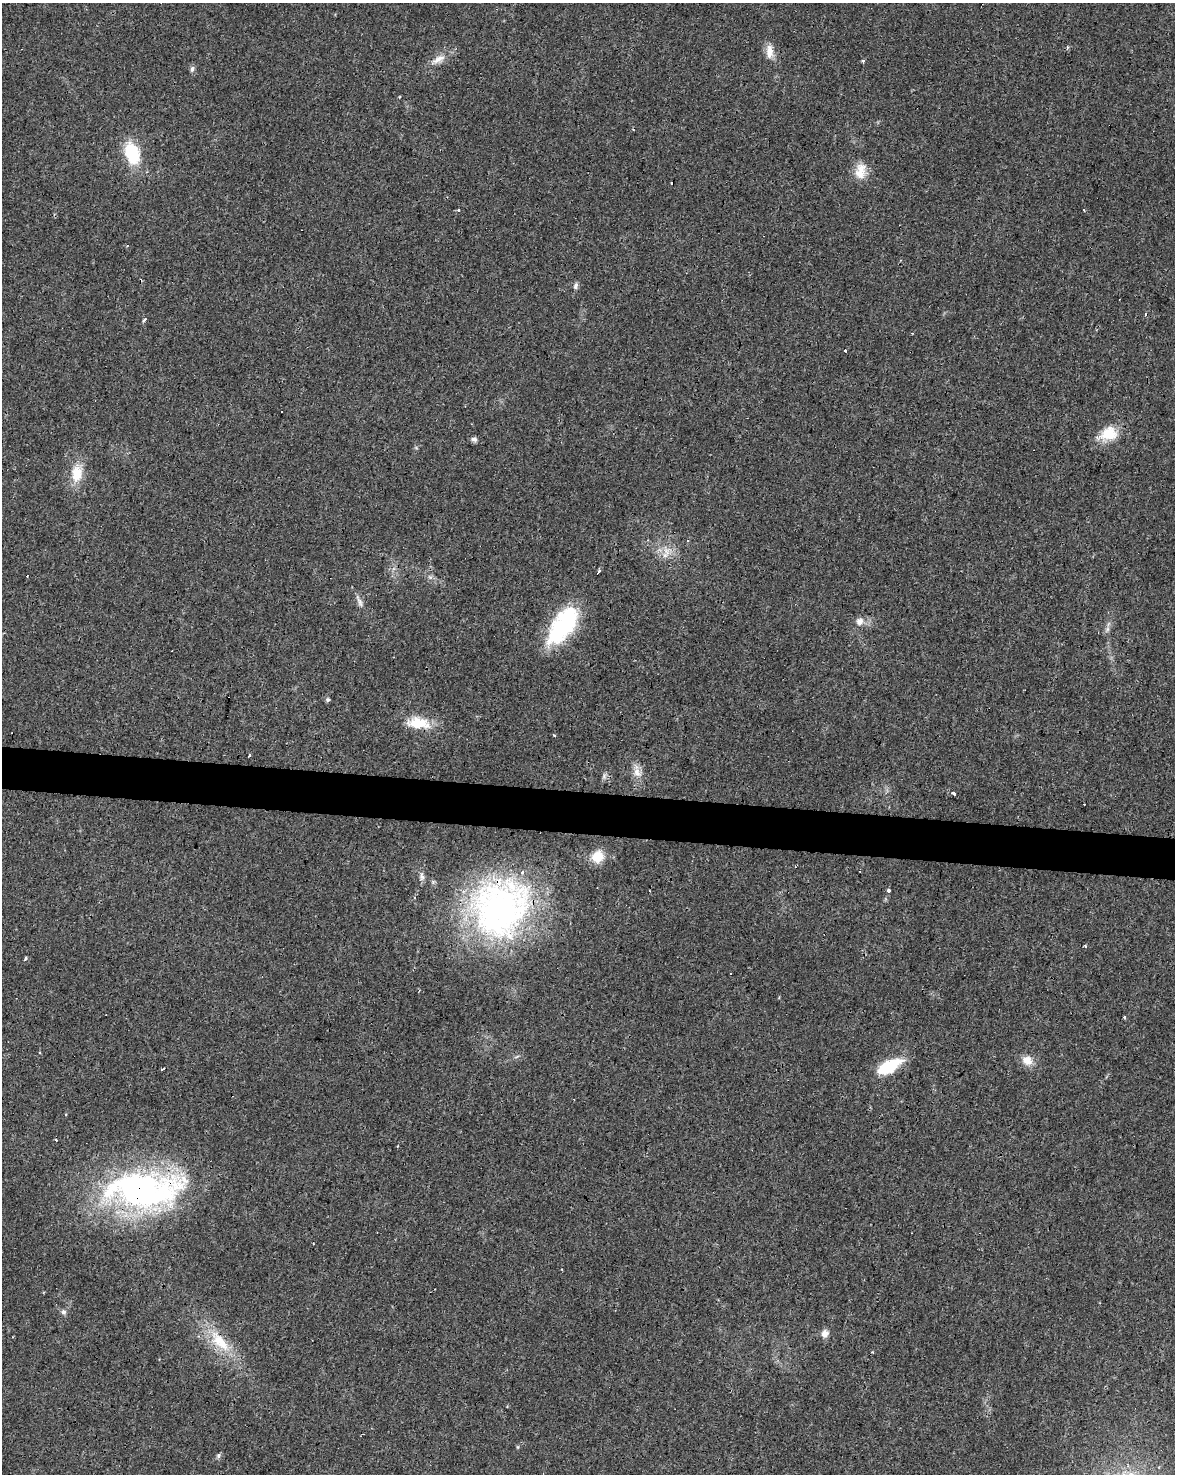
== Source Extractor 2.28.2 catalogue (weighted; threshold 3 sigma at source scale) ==
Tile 7 of 4 x 3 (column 3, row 2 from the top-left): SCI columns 2351-3523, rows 1753-3224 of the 4696 x 4918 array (HDU 1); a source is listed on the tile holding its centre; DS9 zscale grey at full resolution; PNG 1177 x 1476 px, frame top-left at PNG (2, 3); no overlay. Shown black and unused: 3% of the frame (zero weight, under 3 of 4 exposures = <1% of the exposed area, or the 3 px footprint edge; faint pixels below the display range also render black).
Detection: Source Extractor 2.28.2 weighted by HDU 2 'WHT'; one run over the whole footprint, this tile lists its part. Background 0.0248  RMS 0.0034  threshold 0.0151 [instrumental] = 3 sigma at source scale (4.5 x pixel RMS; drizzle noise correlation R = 1.50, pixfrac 1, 0.0396/0.0396 arcsec/px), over >= 5 px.
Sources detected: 61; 11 cosmic-ray / hot-pixel residue — not listed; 1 inside a brighter listed object's ellipse — not listed separately; the other 49 listed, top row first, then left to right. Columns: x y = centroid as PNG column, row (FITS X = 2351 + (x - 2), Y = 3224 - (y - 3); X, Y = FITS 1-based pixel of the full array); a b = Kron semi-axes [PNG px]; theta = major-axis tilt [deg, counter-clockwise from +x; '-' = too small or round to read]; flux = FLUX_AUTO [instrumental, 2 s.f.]
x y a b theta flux
1068 47 5 3 - 0.42
769 51 20 9 -88 3.5
439 59 18 9 33 3.4
863 61 4 3 - 0.5
192 69 8 5 72 0.9
132 153 24 15 -72 15
860 171 22 14 78 5.4
459 210 3 3 - 2
1083 210 3 3 - 2.7
576 286 8 6 77 1.1
144 320 3 3 - 1.9
845 351 3 3 - 0.62
1108 434 23 15 19 8.8
474 439 9 6 -24 1
77 474 22 13 83 7.4
688 541 4 3 - 0.54
666 551 13 8 -54 3.1
598 572 5 3 - 3.3
359 601 20 6 -66 1.8
859 621 10 8 46 2.1
563 625 48 21 54 32
1107 629 7 4 89 0.77
328 700 5 5 - 0.75
418 723 31 14 -6 9
554 735 3 3 - 0.76
249 755 3 3 - 0.93
636 772 16 6 83 2.6
604 776 9 6 82 0.93
953 794 3 3 - 9.6
1084 804 2 2 - 0.21
597 857 15 13 47 5.9
422 876 14 6 -86 1.3
888 890 3 3 - 9.7
500 908 72 64 50 110
1085 946 4 2 - 0.52
25 959 4 3 - 2.6
1124 1017 3 3 - 0.76
40 1052 3 3 - 0.48
517 1057 9 3 21 0.52
1027 1060 14 11 -27 3.7
889 1066 25 12 29 15
163 1069 6 2 26 0.4
56 1140 3 2 - 0.51
397 1146 3 3 - 0.27
144 1190 98 44 1 110
64 1312 7 6 - 0.96
825 1334 10 9 - 2
219 1341 40 16 -47 13
218 1456 7 5 73 0.66
Overlapping masked pixels (flux is a lower limit): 3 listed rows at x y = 500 908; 144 1190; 219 1341